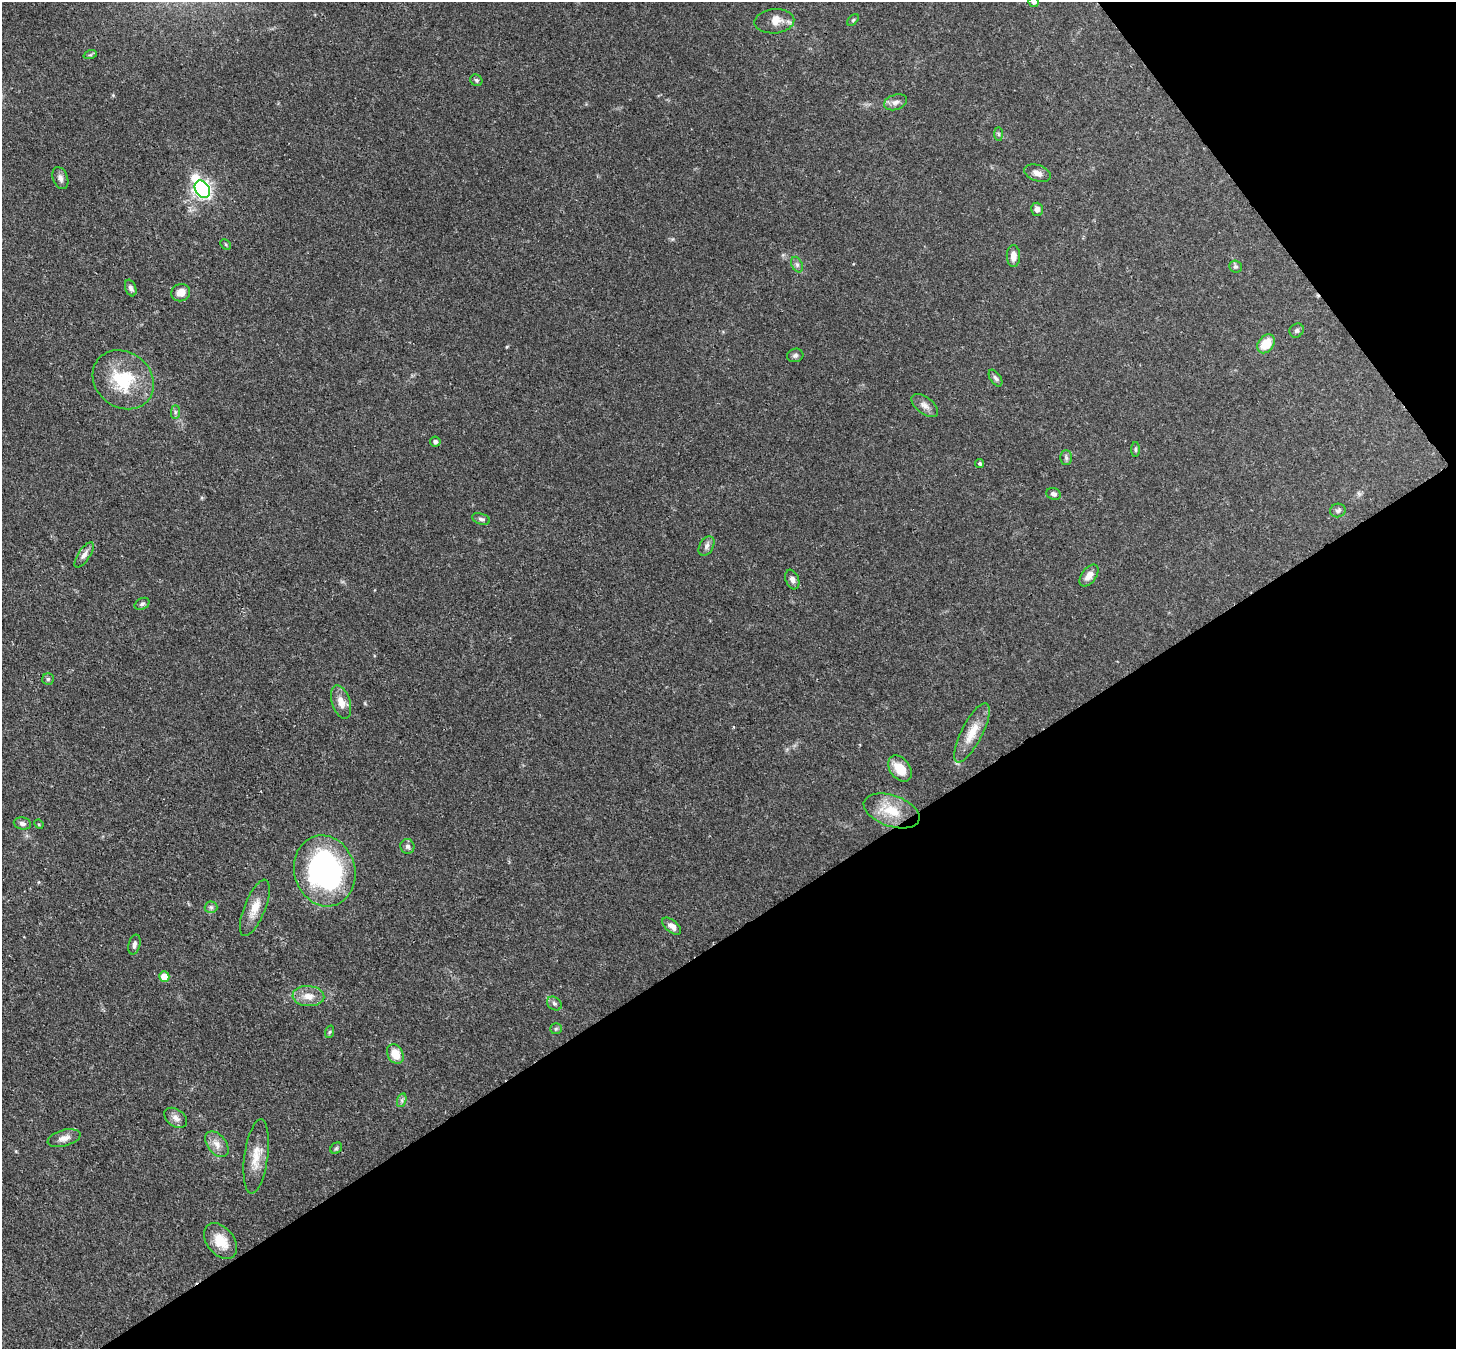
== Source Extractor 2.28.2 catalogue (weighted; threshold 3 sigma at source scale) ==
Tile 12 of 4 x 4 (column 4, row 3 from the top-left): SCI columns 4440-5893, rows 1557-2903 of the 5971 x 5944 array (HDU 1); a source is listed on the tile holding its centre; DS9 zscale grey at full resolution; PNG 1458 x 1351 px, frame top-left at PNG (2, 2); each listed source drawn as its Kron ellipse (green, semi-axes under 4 px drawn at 4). Shown black and unused: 35% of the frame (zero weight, under 3 of 4 exposures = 7% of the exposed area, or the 3 px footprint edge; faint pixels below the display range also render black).
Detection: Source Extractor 2.28.2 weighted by HDU 2 'WHT'; one run over the whole footprint, this tile lists its part. Background 0.0932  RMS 0.0041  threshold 0.0184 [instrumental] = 3 sigma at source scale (4.5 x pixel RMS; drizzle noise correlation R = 1.50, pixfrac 1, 0.05/0.05 arcsec/px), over >= 5 px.
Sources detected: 63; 1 inside a brighter listed object's ellipse — not listed separately; the other 62 listed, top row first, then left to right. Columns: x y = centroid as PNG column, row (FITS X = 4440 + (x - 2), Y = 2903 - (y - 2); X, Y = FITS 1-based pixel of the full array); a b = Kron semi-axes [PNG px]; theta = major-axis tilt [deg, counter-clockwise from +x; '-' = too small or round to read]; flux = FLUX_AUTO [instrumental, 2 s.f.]
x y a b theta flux
1034 2 5 5 - 1.2
853 20 7 4 45 0.58
774 21 20 12 5 4.5
90 55 7 4 18 0.55
476 80 6 5 - 0.77
895 102 12 7 18 2.1
999 134 7 4 -88 0.76
1037 173 14 8 -20 2.7
60 178 11 7 -70 1.9
202 189 9 7 -56 150
1037 209 6 6 - 1.9
226 244 6 4 -44 0.52
1013 256 11 6 90 3
797 265 8 5 -63 1.1
1236 266 6 6 - 0.81
131 288 8 5 -69 1.3
181 293 9 8 - 3.6
1297 330 7 6 - 0.97
1266 344 10 7 52 7.2
795 355 8 6 16 1.1
995 378 9 5 -57 1.1
123 380 33 27 -38 22
925 406 15 8 -37 2.5
175 412 7 4 90 0.8
435 442 5 5 - 1.2
1135 449 7 3 90 0.62
1066 458 7 6 - 0.89
980 464 4 4 - 0.77
1054 494 7 6 - 1.2
1338 510 8 6 15 1.1
481 519 9 5 -16 1.1
706 546 10 7 58 1.7
84 555 15 6 56 2
1089 575 12 7 54 3
792 579 10 6 -69 1.6
142 604 8 5 27 0.95
48 679 6 5 - 0.72
341 702 17 9 -73 4.3
972 733 33 10 63 7.9
900 768 14 10 -52 7.4
892 811 29 15 -19 11
22 823 9 6 -10 1.4
39 824 5 4 - 0.46
407 846 7 7 - 1.4
325 871 36 30 -74 86
211 907 6 6 - 0.94
255 908 30 10 68 6.1
672 926 11 6 -40 2.6
134 944 10 5 76 1.4
164 977 5 5 - 7.8
308 996 16 10 -4 4.6
554 1003 8 6 -37 1.1
556 1029 6 5 - 0.66
329 1032 6 4 70 0.55
395 1054 10 7 -60 6.4
402 1100 7 4 72 0.87
176 1118 12 8 -36 2.4
64 1138 17 8 15 3
217 1144 15 9 -51 3.4
336 1148 6 5 - 0.7
256 1156 37 12 82 7.8
220 1241 20 13 -51 8.7
Isophote crosses this tile's border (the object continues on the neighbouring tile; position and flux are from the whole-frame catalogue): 1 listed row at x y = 1034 2